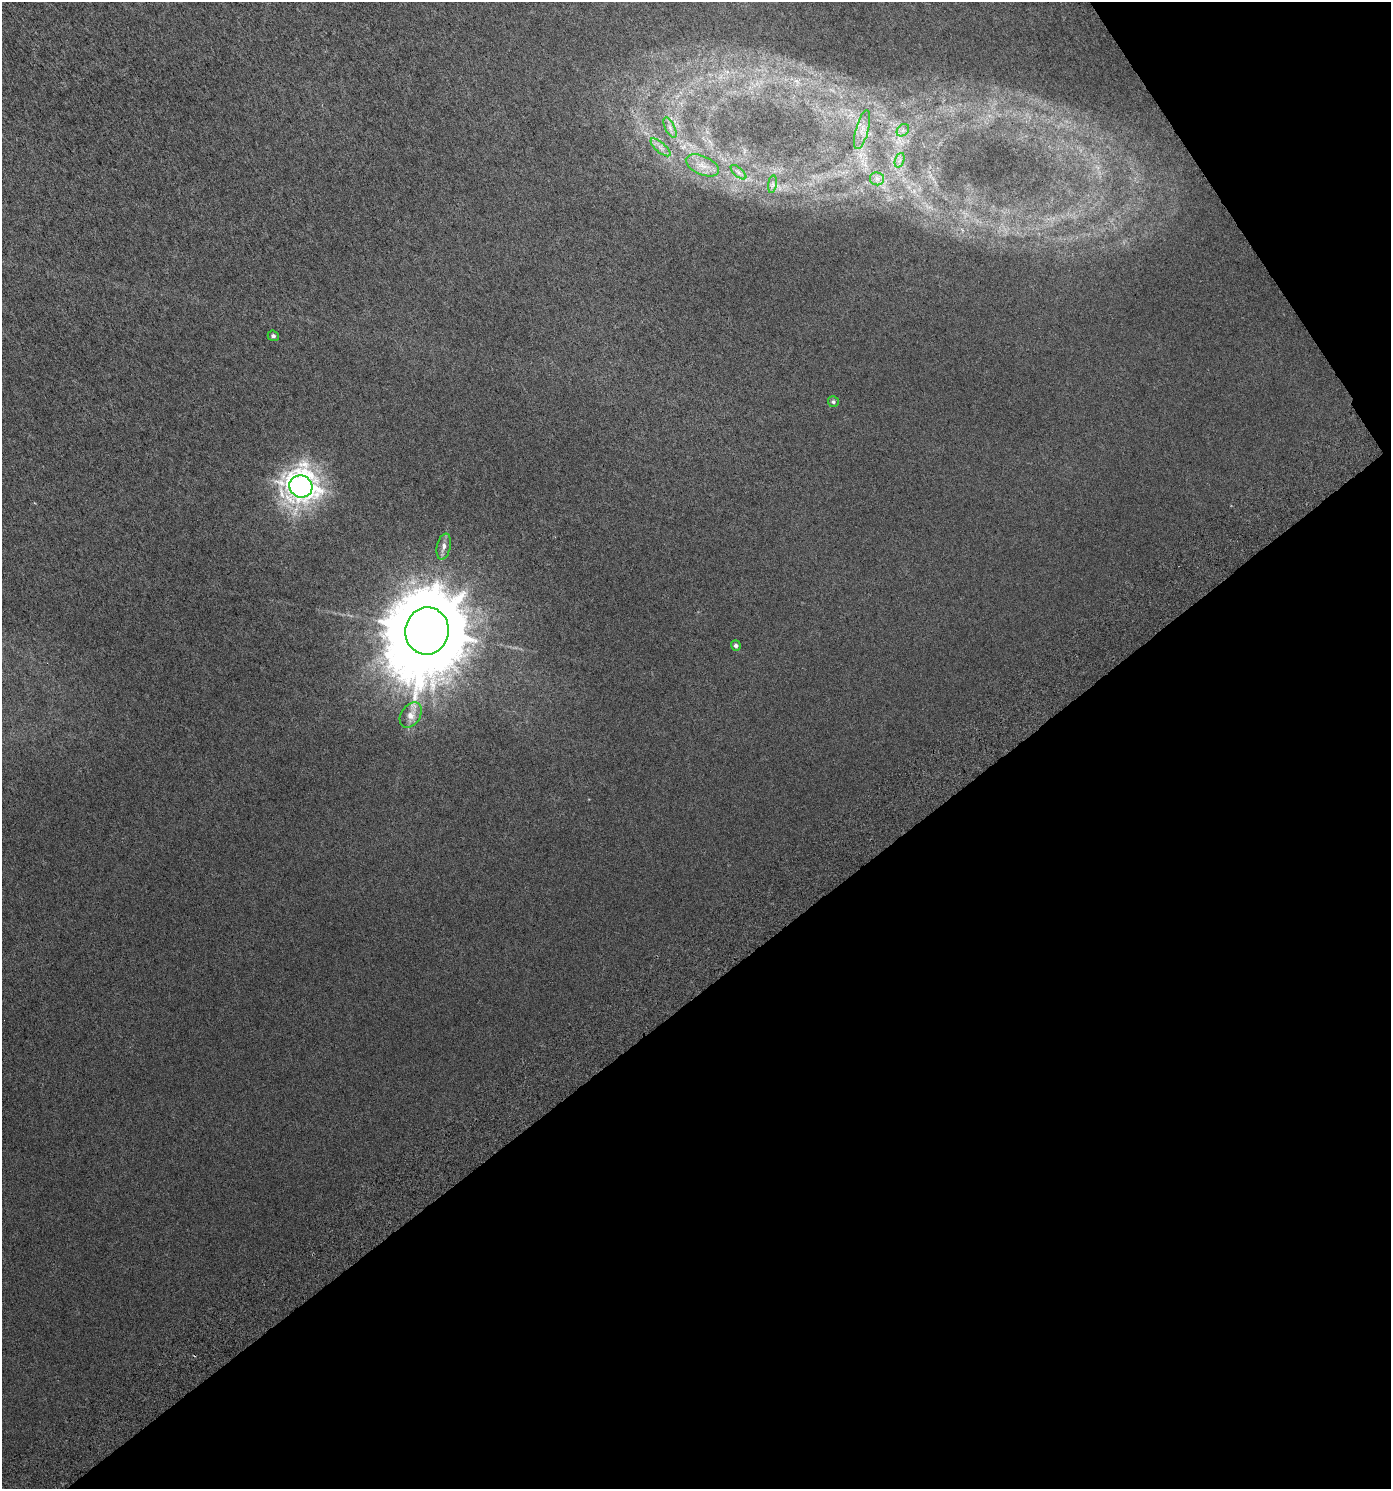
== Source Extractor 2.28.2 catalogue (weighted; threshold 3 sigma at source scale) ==
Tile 12 of 4 x 4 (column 4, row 3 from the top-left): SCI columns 4335-5723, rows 1541-3027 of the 5950 x 6051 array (HDU 1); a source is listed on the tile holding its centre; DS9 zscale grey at full resolution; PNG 1393 x 1491 px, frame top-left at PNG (2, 2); each listed source drawn as its Kron ellipse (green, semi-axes under 4 px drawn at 4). Shown black and unused: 37% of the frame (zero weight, under 3 of 6 exposures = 3% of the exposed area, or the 3 px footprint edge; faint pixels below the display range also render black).
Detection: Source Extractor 2.28.2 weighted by HDU 2 'WHT'; one run over the whole footprint, this tile lists its part. Background 0.00357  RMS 0.0023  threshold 0.00922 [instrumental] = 3 sigma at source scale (4.09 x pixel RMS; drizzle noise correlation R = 1.36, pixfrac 0.8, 0.0396/0.0396 arcsec/px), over >= 5 px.
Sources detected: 16; all 16 listed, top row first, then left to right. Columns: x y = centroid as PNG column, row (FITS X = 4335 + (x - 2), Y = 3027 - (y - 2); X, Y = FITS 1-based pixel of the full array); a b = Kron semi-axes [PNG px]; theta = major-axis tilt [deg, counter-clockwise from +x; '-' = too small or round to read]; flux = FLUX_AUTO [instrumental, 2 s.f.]
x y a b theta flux
670 128 11 4 -64 0.82
862 130 20 6 75 2
903 130 7 5 46 0.62
660 147 12 5 -40 0.97
900 160 7 4 71 0.63
702 165 17 9 -24 2.5
738 172 10 4 -42 0.66
877 179 7 6 - 0.81
772 184 9 4 81 0.54
273 336 5 5 - 0.58
833 402 5 5 - 0.48
301 486 11 11 - 220
444 546 13 7 78 1.2
427 631 24 21 81 4700
736 645 5 5 - 0.68
411 715 14 9 58 2.1
Unlisted compact peaks at least as high as the median listed source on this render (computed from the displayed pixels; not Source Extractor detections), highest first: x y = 709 141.